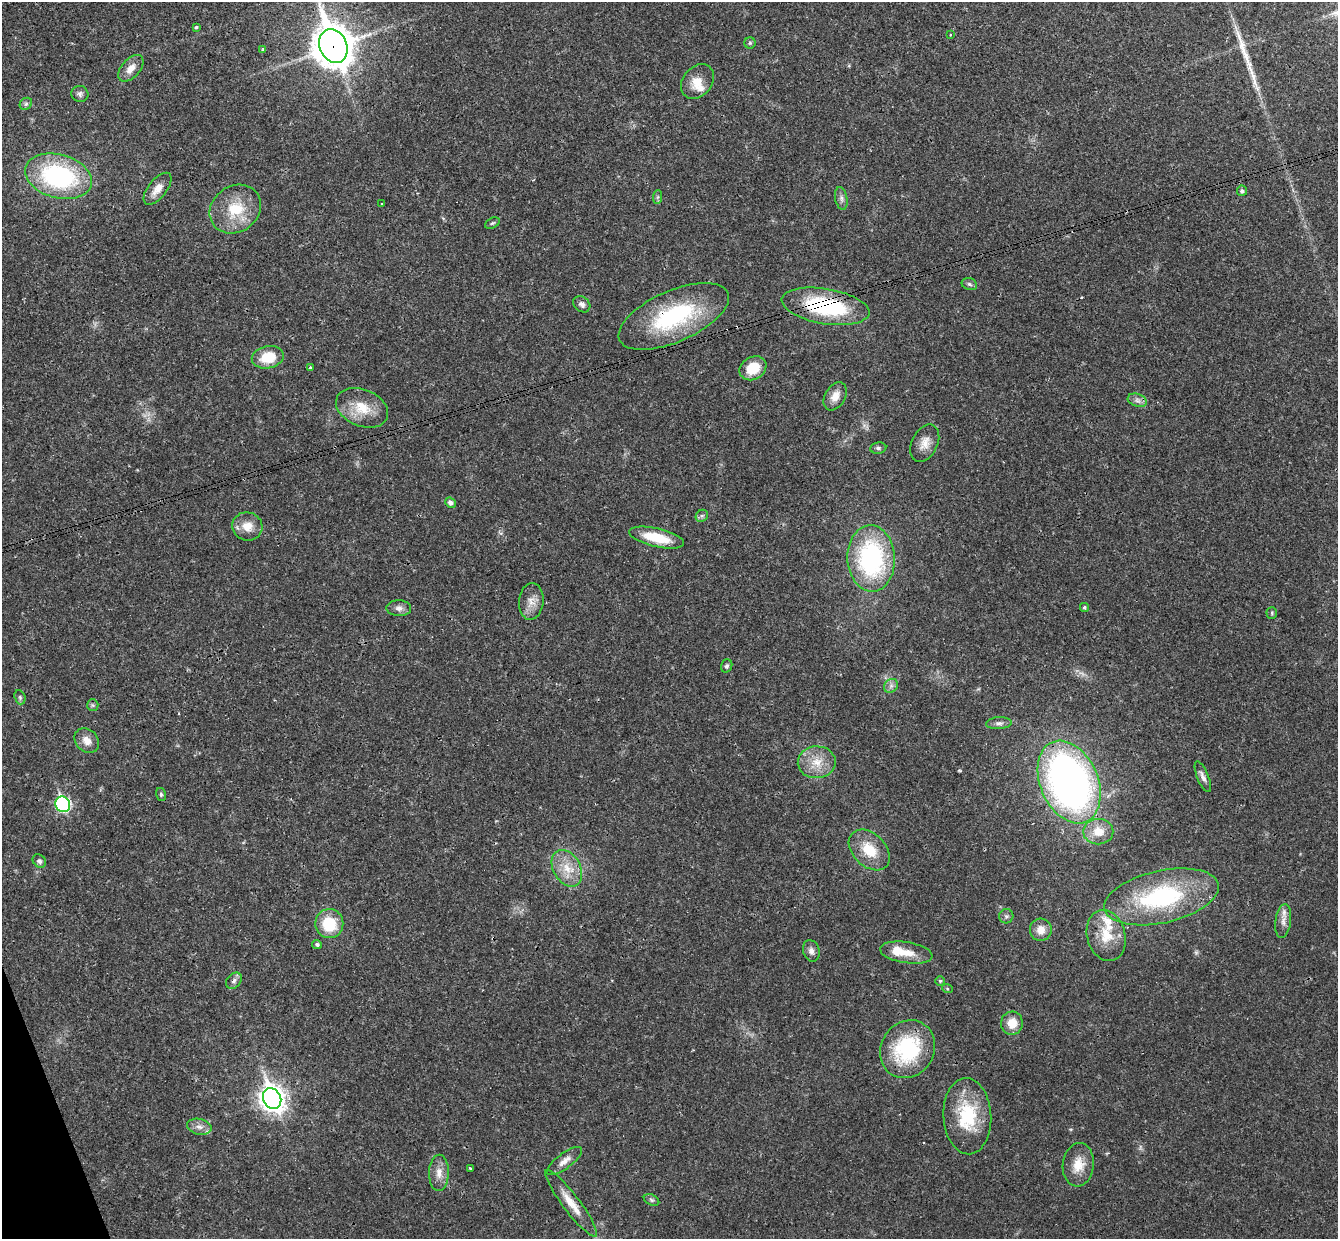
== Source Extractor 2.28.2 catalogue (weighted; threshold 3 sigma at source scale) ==
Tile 7 of 4 x 4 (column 3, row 2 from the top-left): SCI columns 2730-4065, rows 2645-3881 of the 5460 x 5411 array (HDU 1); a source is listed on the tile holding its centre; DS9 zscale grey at full resolution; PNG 1340 x 1241 px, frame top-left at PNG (2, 2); each listed source drawn as its Kron ellipse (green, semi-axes under 4 px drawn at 4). Shown black and unused: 1% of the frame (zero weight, under 3 of 4 exposures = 6% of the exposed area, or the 3 px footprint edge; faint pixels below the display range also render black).
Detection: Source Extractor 2.28.2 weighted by HDU 2 'WHT'; one run over the whole footprint, this tile lists its part. Background 0.0325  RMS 0.0025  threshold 0.0114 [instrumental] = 3 sigma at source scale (4.5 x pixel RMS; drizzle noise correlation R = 1.50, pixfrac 1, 0.05/0.05 arcsec/px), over >= 5 px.
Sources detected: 84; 1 too faint to see at this stretch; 2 cosmic-ray / hot-pixel residue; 1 long thin detection or spike segment (spike, bleed or trail) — neither listed nor drawn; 4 inside a brighter listed object's ellipse — not listed separately; the other 76 listed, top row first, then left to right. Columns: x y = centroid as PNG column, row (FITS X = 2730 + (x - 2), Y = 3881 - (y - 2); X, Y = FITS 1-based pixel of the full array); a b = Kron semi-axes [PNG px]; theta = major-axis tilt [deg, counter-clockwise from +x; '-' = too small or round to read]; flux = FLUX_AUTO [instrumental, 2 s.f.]
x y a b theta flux
196 27 4 3 - 0.93
950 35 3 2 - 0.28
750 43 5 5 - 0.44
333 46 17 13 -69 590
263 49 4 4 - 0.4
131 68 16 9 48 2.5
697 81 19 14 50 3.9
80 94 8 8 - 0.78
26 104 7 5 45 0.59
58 176 34 22 -15 35
158 189 19 9 51 2.7
1242 191 5 5 - 0.57
658 197 7 4 89 0.44
841 198 11 6 -78 0.93
381 204 3 2 - 0.28
235 209 27 23 35 9.5
492 223 8 5 26 0.4
969 284 8 5 -18 0.58
582 304 9 7 -38 1
825 306 44 17 -10 25
674 316 59 25 24 28
268 357 16 11 11 6.7
310 368 4 4 - 0.34
753 368 14 11 31 5.8
835 396 15 10 59 2.3
1137 400 10 6 -18 1.1
362 408 27 18 -23 6.9
925 443 20 13 63 2.9
878 448 8 5 8 0.6
450 503 5 5 - 1.1
702 516 6 5 - 0.51
247 526 15 14 - 3.6
657 538 28 9 -13 7.5
871 558 33 23 -88 38
531 601 18 12 84 2.7
1084 607 4 4 - 0.49
399 608 12 8 -2 1.3
1272 613 6 5 - 0.35
727 666 7 5 71 0.55
891 686 7 6 - 0.86
20 697 7 5 -71 0.5
93 705 6 5 - 0.44
999 723 13 6 4 1
87 740 14 11 -44 2.4
817 762 19 16 3 5
1203 777 16 6 -68 1.3
1069 782 43 29 -67 130
161 795 7 5 -76 0.45
63 804 8 7 - 36
1098 832 15 12 -1 4.3
869 850 24 16 -45 6.9
39 861 7 6 - 0.67
567 868 20 13 -60 5.2
1162 897 58 26 12 32
1006 916 7 7 - 0.67
1283 921 17 7 83 1.9
329 924 14 14 - 9.7
1041 930 11 11 - 2.8
1106 935 26 19 -75 6.8
317 945 5 4 - 0.58
811 951 11 8 -72 1.3
906 953 26 10 -9 4.2
234 981 9 6 47 0.88
940 981 5 5 - 0.39
947 988 5 3 - 0.3
1012 1023 11 11 - 3.8
908 1049 30 26 57 23
272 1099 11 9 -65 240
967 1116 38 24 -87 15
199 1127 12 8 -14 1.5
564 1161 21 7 37 2.1
1078 1165 22 15 84 4.5
470 1168 4 2 - 0.19
439 1173 18 10 88 2.6
652 1200 8 5 -27 0.57
571 1203 41 8 -53 4.8
Overlapping masked pixels (flux is a lower limit): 5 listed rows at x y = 333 46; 825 306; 674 316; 1069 782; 571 1203
Isophote crosses this tile's border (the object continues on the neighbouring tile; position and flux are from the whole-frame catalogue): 1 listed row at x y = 333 46